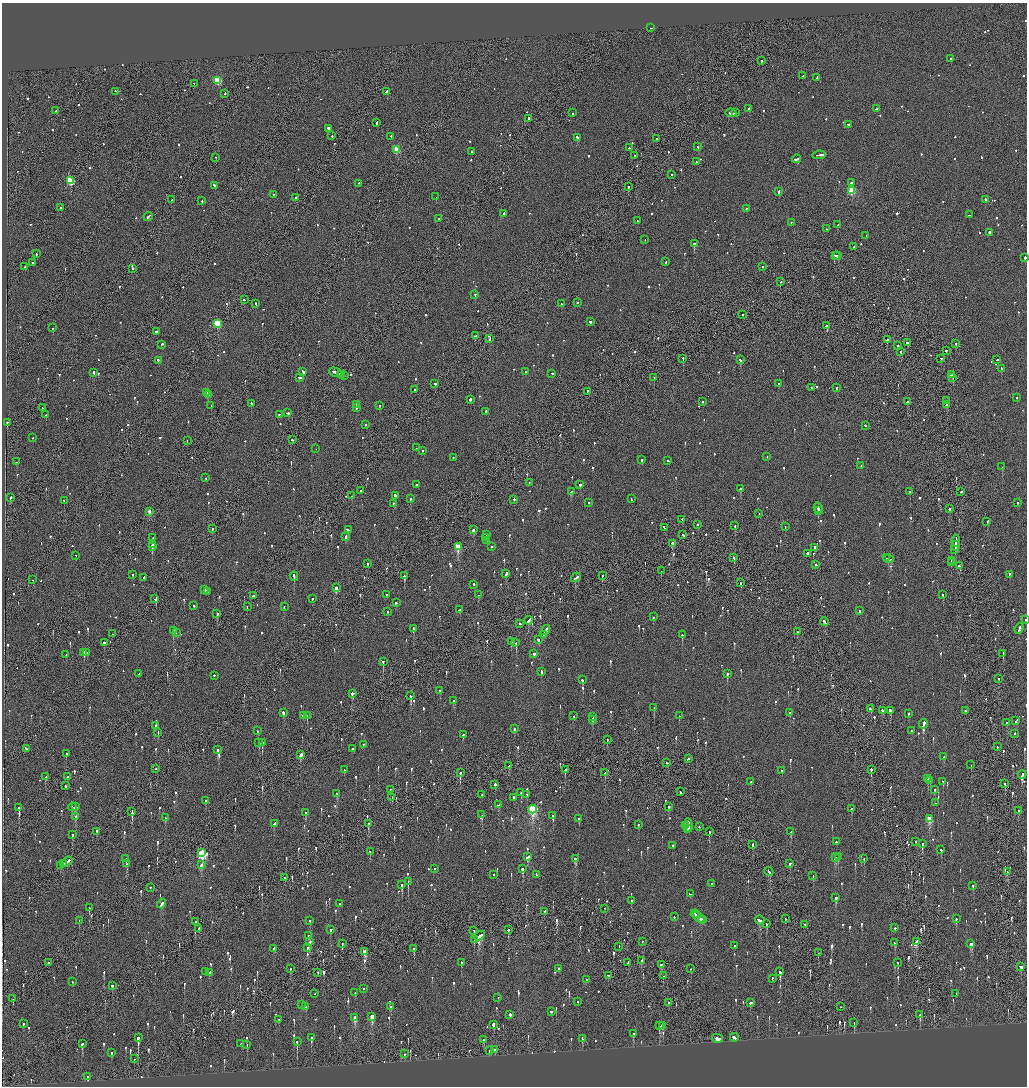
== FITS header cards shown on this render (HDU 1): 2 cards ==
NAXIS1  =                 2050
NAXIS2  =                 2168

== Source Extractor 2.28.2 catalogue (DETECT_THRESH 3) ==
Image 2050 x 2168 px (HDU 1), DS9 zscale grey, zoomed out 1/2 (1 PNG px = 2 x 2 image px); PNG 1029 x 1088 px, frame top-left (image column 2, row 2168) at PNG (2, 3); each listed source drawn as its Kron ellipse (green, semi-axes under 4 px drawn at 4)
Background -0.0933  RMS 0.068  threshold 0.205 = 3 sigma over >= 5 px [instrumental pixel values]
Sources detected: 1372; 46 cannot appear on this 1/2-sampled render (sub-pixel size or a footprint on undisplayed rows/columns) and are neither listed nor drawn; of the other 1326, the 500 brightest by FLUX_AUTO listed and drawn (826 fainter detections omitted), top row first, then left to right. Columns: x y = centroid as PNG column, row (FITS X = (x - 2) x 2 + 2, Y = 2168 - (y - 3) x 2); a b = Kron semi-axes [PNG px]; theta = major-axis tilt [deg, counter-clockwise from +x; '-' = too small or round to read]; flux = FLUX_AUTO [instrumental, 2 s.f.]
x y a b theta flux
651 28 2 2 - 320
950 59 2 2 - 330
761 61 2 1 - 440
803 76 2 2 - 370
817 78 3 2 - 210
218 81 3 3 - 840
194 84 2 2 - 110
116 92 2 2 - 140
387 92 3 2 - 250
225 94 2 2 - 99
749 109 2 2 - 100
877 109 4 2 - 230
56 111 3 2 - 170
573 113 2 2 - 96
731 113 5 2 - 860
736 113 2 1 - 170
528 119 2 2 - 320
377 123 3 2 - 270
848 125 3 2 - 190
329 129 3 2 - 270
332 136 2 2 - 130
391 137 2 2 - 150
578 138 3 2 - 530
657 139 2 2 - 250
698 147 2 2 - 510
629 148 2 2 - 110
397 150 3 3 - 420
472 152 2 2 - 130
819 155 7 2 7 450
635 156 2 1 - 100
215 158 2 2 - 97
797 159 4 2 - 310
696 162 2 2 - 91
671 175 2 2 - 110
70 181 3 3 - 900
358 183 2 1 - 240
851 183 2 2 - 290
214 186 3 2 - 160
628 187 2 2 - 240
852 191 3 3 - 630
779 192 4 2 - 300
273 195 2 2 - 94
436 197 2 2 - 100
296 198 2 2 - 190
172 200 3 2 - 210
985 200 2 2 - 280
202 201 2 2 - 220
61 208 2 2 - 100
746 209 2 2 - 130
504 214 2 2 - 450
969 215 2 2 - 130
148 217 4 2 - 270
439 219 2 2 - 360
637 221 2 1 - 100
791 223 2 2 - 90
838 225 2 2 - 100
826 229 2 2 - 130
989 233 2 2 - 260
866 236 2 2 - 130
645 240 2 1 - 97
694 244 2 2 - 1100
854 247 2 2 - 120
36 254 2 2 - 110
835 256 3 1 - 310
838 256 2 2 - 750
1025 258 2 2 - 480
666 262 2 2 - 150
32 263 2 2 - 140
25 267 2 1 - 390
763 267 2 2 - 170
133 269 2 2 - 240
780 282 2 1 - 110
475 295 2 2 - 240
244 300 3 2 - 140
578 303 2 2 - 96
256 304 3 2 - 130
562 304 2 2 - 180
743 315 2 2 - 180
590 322 2 2 - 1300
217 324 3 3 - 910
826 326 2 2 - 720
53 328 2 2 - 100
156 332 3 2 - 200
475 336 2 2 - 160
490 339 3 1 - 170
887 340 2 2 - 330
907 343 2 2 - 370
956 344 2 2 - 180
162 345 3 2 - 98
898 346 2 2 - 120
946 351 2 2 - 110
901 352 2 1 - 160
683 359 2 1 - 190
941 359 2 2 - 120
740 360 3 2 - 190
997 360 3 1 - 250
158 361 2 2 - 170
1001 369 2 2 - 230
303 372 4 2 - 370
526 372 2 2 - 160
94 373 3 2 - 220
336 373 7 2 -23 460
552 374 2 2 - 110
340 375 2 2 - 250
342 375 2 1 - 240
951 375 2 2 - 440
344 376 2 1 - 170
299 378 4 2 - 240
654 378 2 1 - 120
953 378 2 2 - 240
435 384 2 2 - 100
778 384 2 2 - 120
812 388 2 2 - 370
836 388 2 2 - 98
414 390 2 2 - 150
587 392 2 2 - 130
207 393 2 1 - 310
209 395 2 2 - 130
1016 398 2 2 - 94
470 400 2 2 - 580
946 401 2 2 - 96
702 402 2 2 - 91
907 402 3 2 - 220
251 404 2 2 - 360
356 405 2 2 - 140
946 405 2 2 - 160
211 406 2 2 - 93
379 406 2 2 - 92
42 408 2 1 - 98
356 408 2 2 - 170
485 412 2 2 - 150
288 413 3 2 - 260
46 415 2 1 - 200
279 415 2 2 - 90
7 423 2 2 - 320
365 425 2 2 - 190
865 426 3 2 - 130
32 438 2 2 - 99
292 440 2 2 - 180
187 441 2 2 - 100
416 448 2 1 - 140
316 449 2 1 - 92
422 451 2 2 - 180
767 457 2 2 - 91
453 458 2 2 - 100
642 460 2 2 - 190
668 461 2 2 - 240
16 462 2 1 - 97
861 466 2 2 - 98
1002 467 2 2 - 510
206 478 2 2 - 100
529 483 2 2 - 89
416 485 2 2 - 120
580 485 2 2 - 110
740 489 2 2 - 150
361 491 2 2 - 96
571 492 3 2 - 360
910 492 2 2 - 210
961 492 2 2 - 200
351 496 2 2 - 94
395 496 3 2 - 970
10 498 2 2 - 380
410 499 2 2 - 110
631 499 3 2 - 180
514 500 2 2 - 150
64 501 2 2 - 90
589 503 2 2 - 100
1017 503 2 2 - 140
393 504 2 2 - 170
818 508 5 2 - 490
949 509 2 1 - 360
819 511 2 1 - 170
149 512 2 2 - 120
759 514 2 2 - 190
682 520 2 2 - 210
987 522 2 1 - 440
697 525 2 2 - 140
735 526 3 2 - 160
785 527 2 1 - 140
664 528 3 2 - 220
212 529 2 1 - 200
348 530 3 2 - 180
473 530 3 2 - 350
487 535 2 2 - 230
683 535 3 2 - 210
346 537 3 2 - 210
153 538 2 2 - 280
486 538 2 2 - 120
487 541 2 1 - 110
956 541 6 2 84 570
672 544 3 2 - 880
152 545 2 2 - 1500
956 546 5 1 - 510
152 547 3 2 - 170
458 547 3 3 - 560
492 547 2 2 - 190
814 548 3 2 - 100
955 550 2 2 - 250
808 554 3 2 - 510
76 556 2 1 - 190
733 558 2 2 - 190
886 558 2 1 - 170
888 559 5 2 - 500
952 561 3 1 - 150
951 563 3 1 - 160
367 564 2 2 - 110
816 565 2 2 - 220
960 566 3 2 - 260
661 571 2 1 - 140
506 574 4 2 - 200
132 575 2 2 - 160
1009 575 2 2 - 130
404 576 3 2 - 250
602 576 2 2 - 140
294 577 5 2 - 240
144 578 2 2 - 140
576 578 5 2 - 360
33 580 2 2 - 180
741 583 2 2 - 240
474 585 2 2 - 150
336 588 3 2 - 190
205 590 2 2 - 110
208 592 2 2 - 250
387 595 2 2 - 150
478 595 2 2 - 110
943 595 2 2 - 410
253 596 2 2 - 110
155 599 2 2 - 140
312 599 2 2 - 130
396 603 3 2 - 330
194 606 2 2 - 120
247 607 2 2 - 100
284 607 2 2 - 130
459 610 3 2 - 130
859 611 2 2 - 270
388 612 2 2 - 100
217 614 3 2 - 290
653 617 2 2 - 150
1026 620 2 1 - 120
529 621 4 2 - 520
825 622 4 2 - 290
520 624 2 2 - 170
413 629 2 2 - 620
1019 629 6 2 68 600
545 630 5 2 - 370
173 631 2 2 - 520
797 632 2 2 - 160
176 633 2 2 - 190
112 634 2 1 - 93
543 635 4 2 - 280
682 635 2 2 - 470
538 640 3 2 - 210
511 642 2 2 - 230
104 643 2 2 - 350
516 643 2 2 - 600
84 653 3 1 - 170
86 653 3 2 - 1000
1003 653 2 2 - 190
534 654 2 2 - 2100
66 655 2 2 - 110
383 662 2 2 - 290
541 672 3 2 - 220
139 674 2 1 - 95
727 674 2 2 - 520
214 676 2 2 - 160
999 679 3 2 - 100
582 680 2 2 - 160
440 691 3 2 - 110
352 694 3 3 - 140
411 696 3 2 - 710
454 701 3 2 - 260
654 708 2 2 - 200
870 709 3 2 - 320
882 711 3 2 - 590
890 711 2 2 - 820
965 711 2 2 - 620
283 713 3 2 - 330
790 713 2 2 - 230
908 714 2 2 - 160
303 716 2 2 - 650
307 716 2 2 - 240
573 716 2 1 - 150
679 716 2 2 - 210
592 717 3 1 - 260
592 720 4 2 - 350
1016 721 4 2 - 180
1006 723 2 2 - 110
923 724 5 2 - 1900
155 726 2 2 - 99
514 729 2 2 - 590
257 731 2 2 - 97
912 731 2 2 - 130
158 733 2 2 - 90
1015 734 2 2 - 130
463 735 2 2 - 140
607 740 2 1 - 110
259 743 4 2 - 280
262 743 3 2 - 300
364 745 2 2 - 100
997 747 2 1 - 190
26 749 3 2 - 230
352 749 2 2 - 110
217 750 2 2 - 540
66 754 2 2 - 200
301 755 3 2 - 180
944 757 2 2 - 190
688 759 3 2 - 170
667 763 2 2 - 150
971 765 2 2 - 130
508 766 3 2 - 140
156 769 2 2 - 96
344 770 2 2 - 110
565 770 3 2 - 230
871 770 2 1 - 450
782 771 2 2 - 150
460 773 2 2 - 710
605 773 2 2 - 110
1022 775 4 2 - 220
46 777 3 2 - 380
67 777 2 2 - 290
928 779 2 2 - 580
930 781 2 1 - 96
750 782 2 1 - 150
943 782 2 2 - 140
1005 784 2 1 - 300
495 785 2 1 - 1700
65 786 3 1 - 200
390 790 3 2 - 100
935 790 2 2 - 220
680 792 2 1 - 100
521 793 2 2 - 160
337 794 2 2 - 91
481 795 2 1 - 160
527 795 2 2 - 98
392 798 3 2 - 110
514 798 2 2 - 330
205 801 2 2 - 110
935 803 2 1 - 220
498 805 3 2 - 150
73 807 4 2 - 200
75 807 3 2 - 160
668 807 2 2 - 130
19 808 3 2 - 1800
851 809 2 2 - 330
532 810 4 3 - 1700
1018 811 2 2 - 150
132 812 3 1 - 920
306 813 2 2 - 96
482 815 2 2 - 100
553 816 3 2 - 120
75 817 2 2 - 120
165 818 2 2 - 290
579 819 2 2 - 270
929 819 3 3 - 540
274 824 3 2 - 180
368 824 2 2 - 450
638 825 2 2 - 130
685 826 2 1 - 150
688 826 7 2 -83 680
699 827 2 2 - 150
688 829 2 2 - 200
97 832 3 1 - 210
709 832 2 2 - 120
791 832 3 2 - 150
72 835 2 2 - 660
836 842 2 2 - 110
916 842 2 2 - 140
923 844 2 2 - 250
752 845 4 1 - 290
672 846 2 2 - 120
941 850 3 2 - 100
370 852 2 2 - 170
202 853 4 3 - 1200
528 857 4 2 - 340
838 857 2 2 - 270
835 858 3 3 - 160
126 859 2 2 - 120
575 859 3 2 - 450
864 859 2 2 - 130
67 862 6 2 33 670
63 864 2 1 - 230
127 864 3 2 - 150
790 864 2 2 - 140
201 865 2 2 - 560
60 866 4 2 - 280
435 869 2 2 - 130
522 869 2 2 - 1700
769 872 5 2 - 260
1007 872 2 2 - 120
493 875 2 2 - 250
536 875 3 2 - 430
813 876 2 2 - 170
285 878 2 2 - 190
408 882 2 1 - 350
712 884 2 2 - 170
402 885 3 2 - 410
973 886 2 2 - 140
150 888 2 2 - 170
691 894 3 2 - 180
836 898 3 2 - 500
631 901 2 2 - 330
161 904 5 2 - 210
340 904 2 2 - 170
89 908 3 2 - 100
605 909 2 1 - 93
544 912 3 2 - 98
695 914 4 2 - 260
674 917 2 2 - 120
699 918 7 2 -38 530
785 919 2 2 - 130
956 919 2 2 - 190
702 920 4 1 - 240
79 921 2 1 - 160
310 921 2 2 - 160
760 921 5 2 - 300
195 922 3 2 - 250
766 924 3 2 - 120
805 925 2 2 - 120
895 928 2 2 - 130
198 929 3 2 - 130
330 930 2 2 - 240
508 930 3 2 - 97
474 931 2 2 - 100
309 936 2 2 - 110
479 936 6 2 32 420
474 940 2 2 - 94
310 942 2 2 - 140
642 942 2 2 - 120
916 942 3 2 - 200
895 943 3 2 - 91
342 944 2 1 - 190
970 944 3 2 - 500
734 946 2 2 - 98
619 947 3 1 - 350
307 948 3 2 - 400
274 949 3 2 - 91
414 949 3 2 - 250
365 952 3 2 - 330
818 953 2 1 - 120
641 961 3 2 - 290
49 963 2 2 - 140
461 963 2 2 - 290
628 963 2 1 - 260
898 963 2 2 - 91
661 965 3 2 - 160
1021 967 3 2 - 250
290 969 3 2 - 120
559 969 2 2 - 110
691 969 2 1 - 190
206 972 3 2 - 130
780 972 3 2 - 650
210 973 4 2 - 1100
318 973 2 1 - 200
608 976 2 2 - 160
663 976 2 1 - 97
772 979 2 2 - 100
586 980 2 1 - 180
72 982 2 2 - 98
112 986 2 2 - 160
363 989 2 2 - 180
355 993 2 2 - 90
314 994 2 2 - 190
956 994 3 2 - 170
498 998 2 2 - 92
13 999 2 1 - 120
577 1002 2 2 - 100
668 1003 2 2 - 190
750 1003 3 2 - 150
301 1005 2 2 - 100
306 1007 2 2 - 94
391 1007 2 2 - 110
840 1007 2 2 - 410
551 1012 2 2 - 590
510 1015 2 2 - 600
920 1015 2 2 - 410
372 1017 3 2 - 370
355 1018 3 2 - 280
279 1020 2 2 - 94
854 1023 3 2 - 160
23 1024 2 2 - 96
493 1025 3 2 - 1100
659 1026 2 1 - 100
662 1026 3 2 - 260
633 1034 2 2 - 120
138 1038 2 2 - 2600
311 1038 3 2 - 220
734 1038 4 2 - 450
582 1039 3 2 - 170
718 1039 5 2 - 290
483 1040 3 2 - 90
297 1042 3 2 - 340
82 1044 3 2 - 160
241 1044 2 1 - 210
247 1045 2 2 - 93
495 1050 2 1 - 380
489 1051 2 1 - 170
112 1053 3 2 - 99
404 1054 2 2 - 95
134 1059 2 1 - 410
88 1077 2 2 - 370
At the frame edge (FLAGS 8, measured only in part): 2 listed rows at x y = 1025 258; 1026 620
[826 fainter detections neither listed nor drawn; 46 sub-pixel or undisplayed-footprint detections neither listed nor drawn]